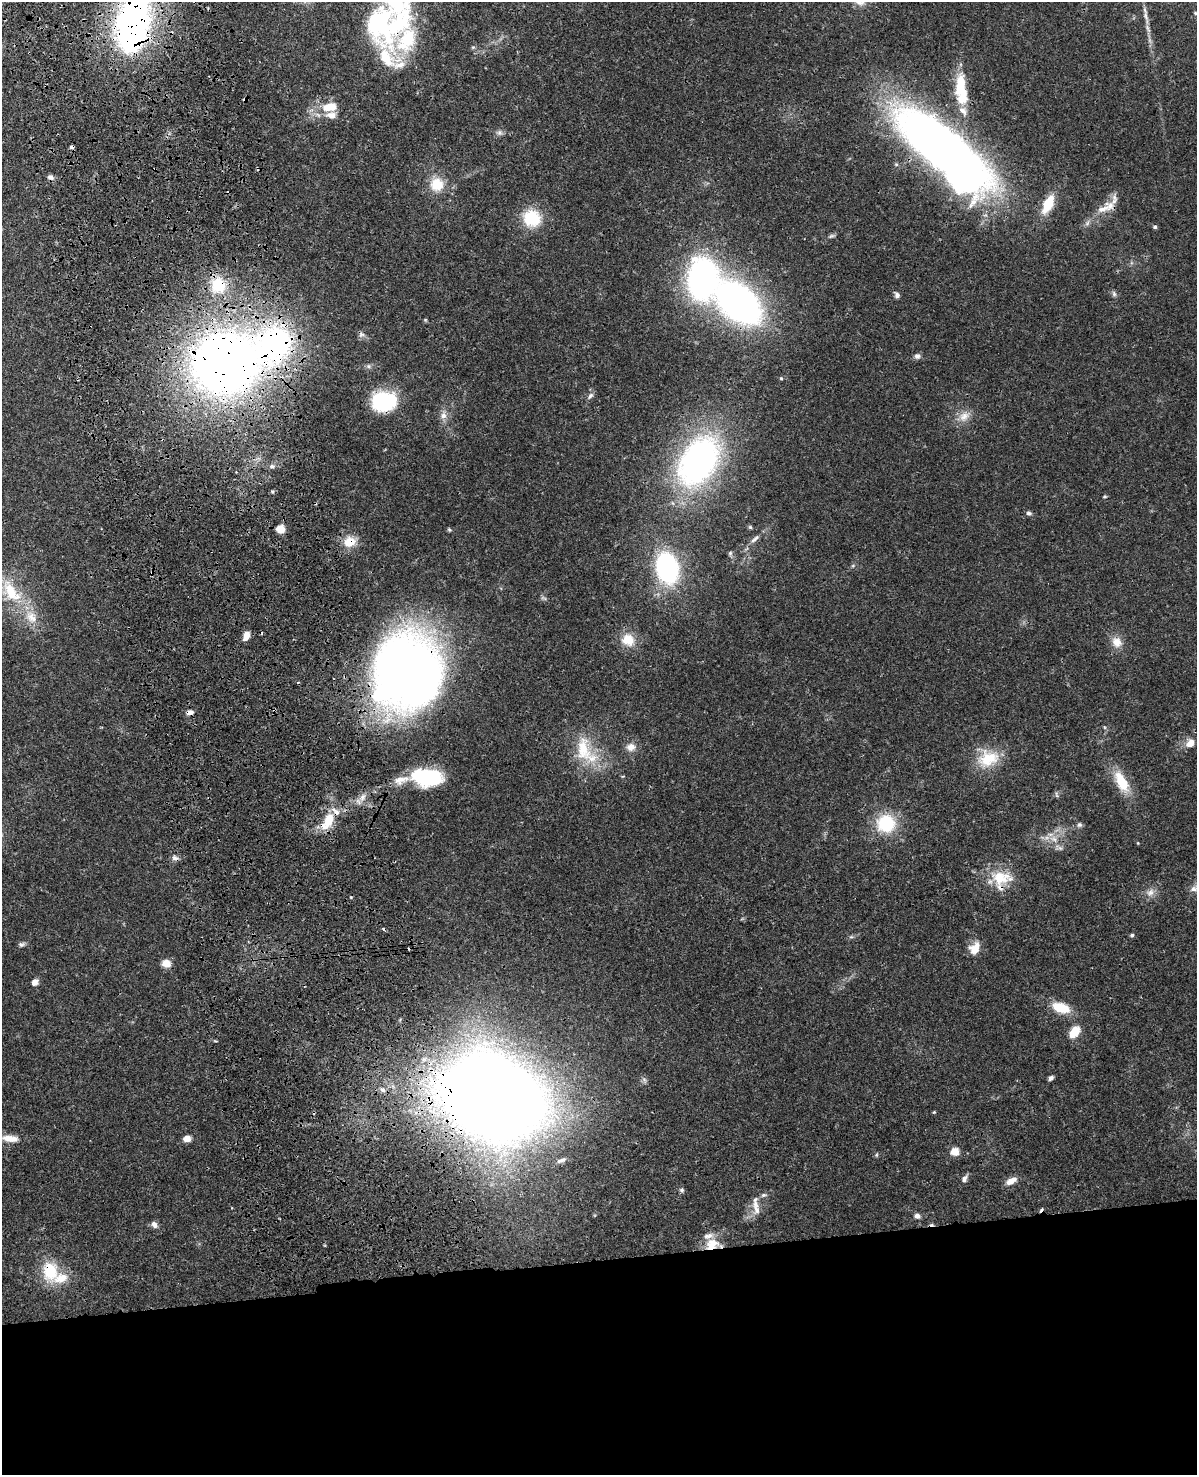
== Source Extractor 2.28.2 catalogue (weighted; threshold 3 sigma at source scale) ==
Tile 11 of 4 x 3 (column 3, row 3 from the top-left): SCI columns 2511-3705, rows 276-1748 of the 5019 x 4863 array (HDU 1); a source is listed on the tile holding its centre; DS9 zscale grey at full resolution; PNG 1199 x 1477 px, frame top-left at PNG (2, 2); no overlay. Shown black and unused: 15% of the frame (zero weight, under 3 of 4 exposures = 6% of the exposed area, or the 3 px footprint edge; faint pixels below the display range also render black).
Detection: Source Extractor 2.28.2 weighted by HDU 2 'WHT'; one run over the whole footprint, this tile lists its part. Background 0.0238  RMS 0.0024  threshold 0.011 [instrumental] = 3 sigma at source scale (4.5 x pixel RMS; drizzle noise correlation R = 1.50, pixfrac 1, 0.05/0.05 arcsec/px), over >= 5 px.
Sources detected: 119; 2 inside a brighter object's white glare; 10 cosmic-ray / hot-pixel residue — not listed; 17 inside a brighter listed object's ellipse — not listed separately; the other 90 listed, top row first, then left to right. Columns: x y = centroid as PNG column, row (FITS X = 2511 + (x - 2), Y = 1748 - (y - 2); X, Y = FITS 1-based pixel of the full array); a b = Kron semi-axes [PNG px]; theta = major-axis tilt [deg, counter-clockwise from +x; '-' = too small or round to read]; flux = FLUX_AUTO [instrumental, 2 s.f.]
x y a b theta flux
1195 13 4 3 - 0.29
379 21 40 27 58 25
133 22 43 21 81 120
406 40 45 30 56 17
961 85 35 15 -89 8.4
245 100 5 4 - 0.61
330 107 21 11 6 5
499 132 8 6 90 0.71
941 147 105 36 -41 200
50 177 8 6 -22 0.84
437 184 17 16 - 5.4
1048 204 15 7 65 8.4
1103 209 20 10 29 3
532 218 20 19 - 9.4
1155 227 5 4 - 0.46
831 236 9 4 26 0.54
702 279 37 26 88 70
218 285 21 19 -71 8.2
1114 294 8 6 -74 0.6
897 295 7 6 - 0.86
739 303 32 20 -42 130
917 356 8 7 - 0.85
225 364 61 52 13 230
369 366 7 6 - 0.61
781 378 5 4 - 0.25
590 396 10 6 51 0.79
384 401 21 16 7 23
443 415 11 9 77 1.6
964 416 15 12 37 2.7
698 461 50 32 58 77
272 466 8 6 21 0.83
272 491 6 5 - 0.36
1105 496 5 4 - 0.29
1029 513 6 5 - 0.62
750 527 7 4 -45 0.31
280 529 5 5 - 9.8
755 539 16 5 40 1.2
350 542 16 13 18 4.1
730 553 6 5 - 0.43
853 566 6 4 1 0.34
667 568 26 18 -79 38
11 592 39 20 -53 11
246 635 9 6 68 2.3
628 640 19 16 -36 4.7
1117 642 15 13 -51 2.7
408 671 61 51 -84 230
190 712 8 5 5 1.2
1190 743 11 9 41 2.1
631 747 12 11 - 1.9
583 749 41 21 -80 10
988 759 31 22 18 8.2
427 777 31 17 -5 19
1121 782 31 13 -64 7
1057 794 9 4 -80 0.43
362 797 12 7 58 1.5
328 821 24 12 60 6.4
886 823 24 23 - 11
1079 825 7 7 - 0.61
1054 839 13 7 -23 1.9
1138 843 4 3 - 0.19
1059 848 12 6 -24 0.99
175 858 9 7 -18 0.86
1001 878 31 18 -3 7.7
1193 889 14 8 24 1.4
1150 893 13 9 47 1.7
1132 935 5 4 - 0.4
851 937 6 4 17 0.4
22 944 9 6 16 0.61
975 948 16 12 61 3.1
166 963 8 7 - 2.7
35 982 7 6 - 1.3
1061 1008 20 11 -16 6
1074 1032 17 11 54 3.3
1051 1078 6 5 - 0.63
383 1090 7 6 - 0.79
493 1097 64 49 -26 700
934 1112 4 3 - 0.21
10 1138 21 8 -5 3
187 1139 7 5 3 2.4
955 1152 5 5 - 8.5
561 1160 13 5 20 0.96
964 1178 10 6 56 0.87
1011 1181 13 6 31 2.3
682 1190 6 6 - 0.54
764 1195 8 5 8 0.59
755 1205 16 9 -77 2.1
917 1216 7 6 - 1.1
154 1224 9 6 -55 1.1
712 1244 20 15 19 4.7
50 1271 28 20 -82 9
Overlapping masked pixels (flux is a lower limit): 15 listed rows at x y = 379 21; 133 22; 406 40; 245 100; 941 147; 218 285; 225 364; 384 401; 350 542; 408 671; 190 712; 328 821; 493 1097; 712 1244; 50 1271
Isophote crosses this tile's border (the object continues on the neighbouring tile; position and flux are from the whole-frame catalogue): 3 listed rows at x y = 1195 13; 133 22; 1193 889